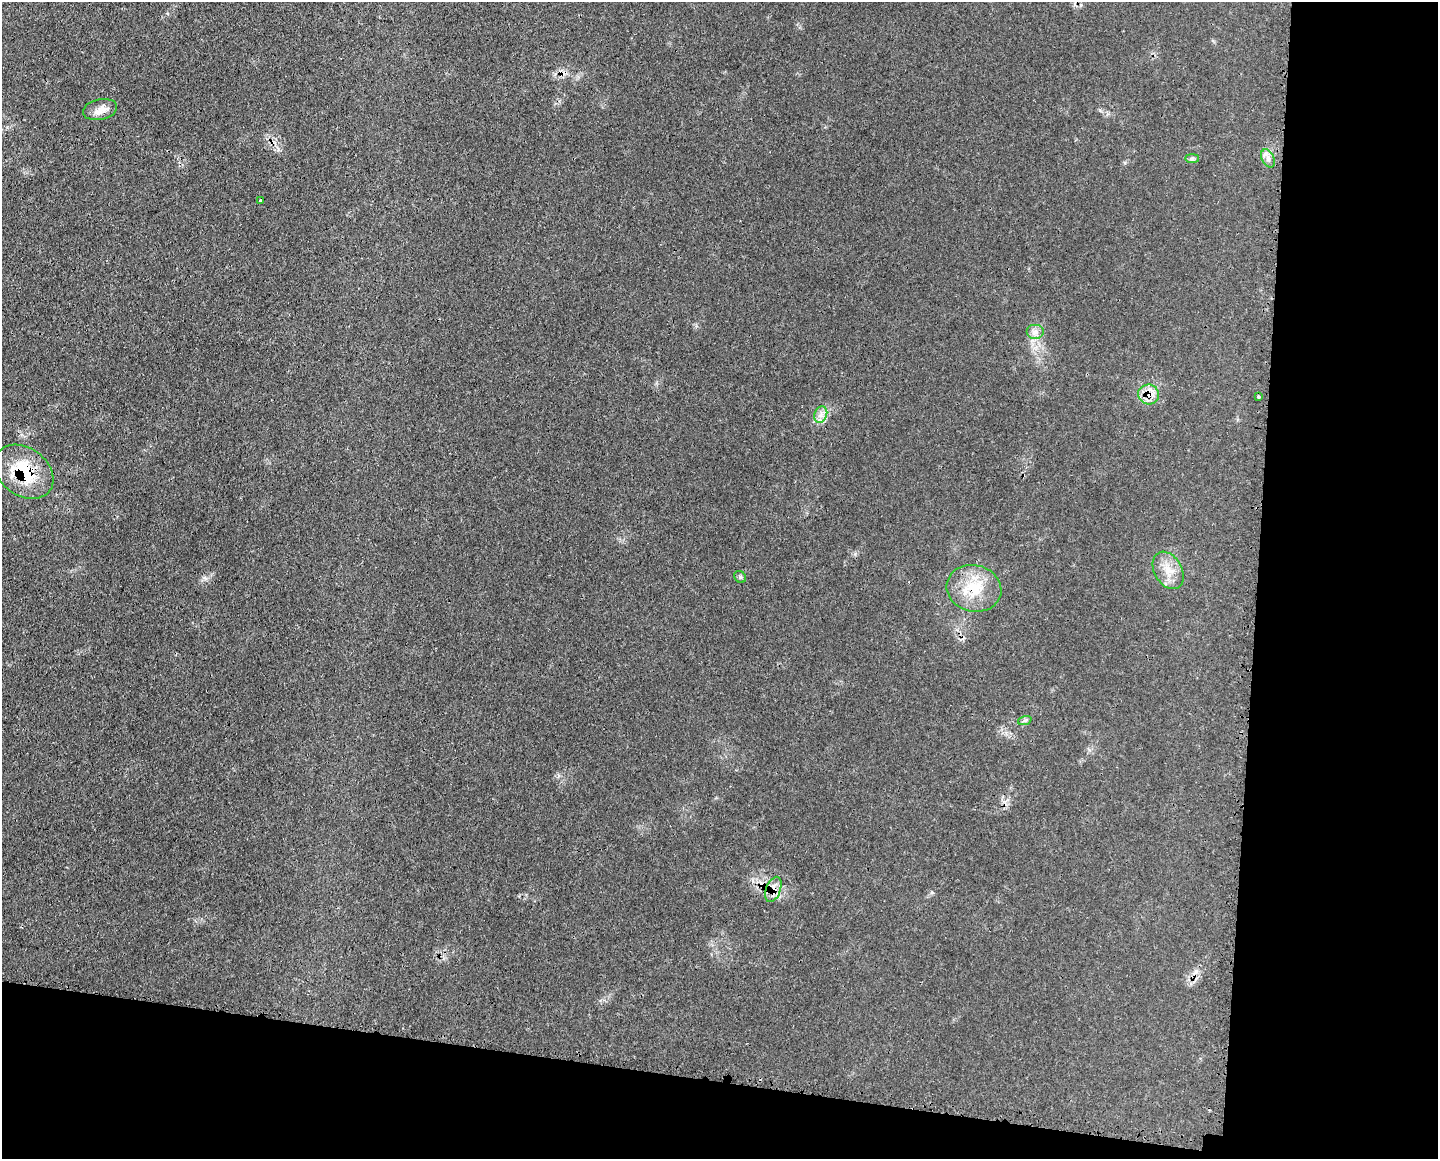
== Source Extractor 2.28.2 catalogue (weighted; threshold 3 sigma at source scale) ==
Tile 12 of 3 x 4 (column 3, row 4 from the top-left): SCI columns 3004-4439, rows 10-1166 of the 4681 x 4656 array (HDU 1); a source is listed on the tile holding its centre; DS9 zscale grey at full resolution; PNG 1440 x 1161 px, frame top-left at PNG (2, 2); each listed source drawn as its Kron ellipse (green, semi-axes under 4 px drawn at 4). Shown black and unused: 19% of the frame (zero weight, under 3 of 4 exposures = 3% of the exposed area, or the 3 px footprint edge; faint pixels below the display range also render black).
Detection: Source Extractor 2.28.2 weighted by HDU 2 'WHT'; one run over the whole footprint, this tile lists its part. Background 0.0539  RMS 0.0041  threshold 0.0185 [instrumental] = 3 sigma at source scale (4.5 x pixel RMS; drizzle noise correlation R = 1.50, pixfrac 1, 0.05/0.05 arcsec/px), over >= 5 px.
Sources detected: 14; all 14 listed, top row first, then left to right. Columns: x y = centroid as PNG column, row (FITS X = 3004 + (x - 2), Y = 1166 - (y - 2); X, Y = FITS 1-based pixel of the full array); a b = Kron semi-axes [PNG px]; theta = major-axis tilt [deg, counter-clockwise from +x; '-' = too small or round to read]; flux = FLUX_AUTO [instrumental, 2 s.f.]
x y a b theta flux
100 109 17 10 11 3.6
1192 158 7 4 0 0.82
1268 158 10 6 -65 1.9
260 200 3 3 - 0.73
1035 332 9 7 0 2
1149 394 10 10 - 4.3
1258 397 3 3 - 0.62
821 415 8 6 71 2
24 472 32 24 -36 24
1168 570 20 13 -60 6.8
740 577 6 5 - 0.78
974 588 27 23 -14 15
1025 720 7 4 19 0.77
773 889 13 7 70 3.4
Overlapping masked pixels (flux is a lower limit): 4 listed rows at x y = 1149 394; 24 472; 974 588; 773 889
Unlisted compact peaks at least as high as the median listed source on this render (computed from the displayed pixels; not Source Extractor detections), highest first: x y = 205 578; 932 892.